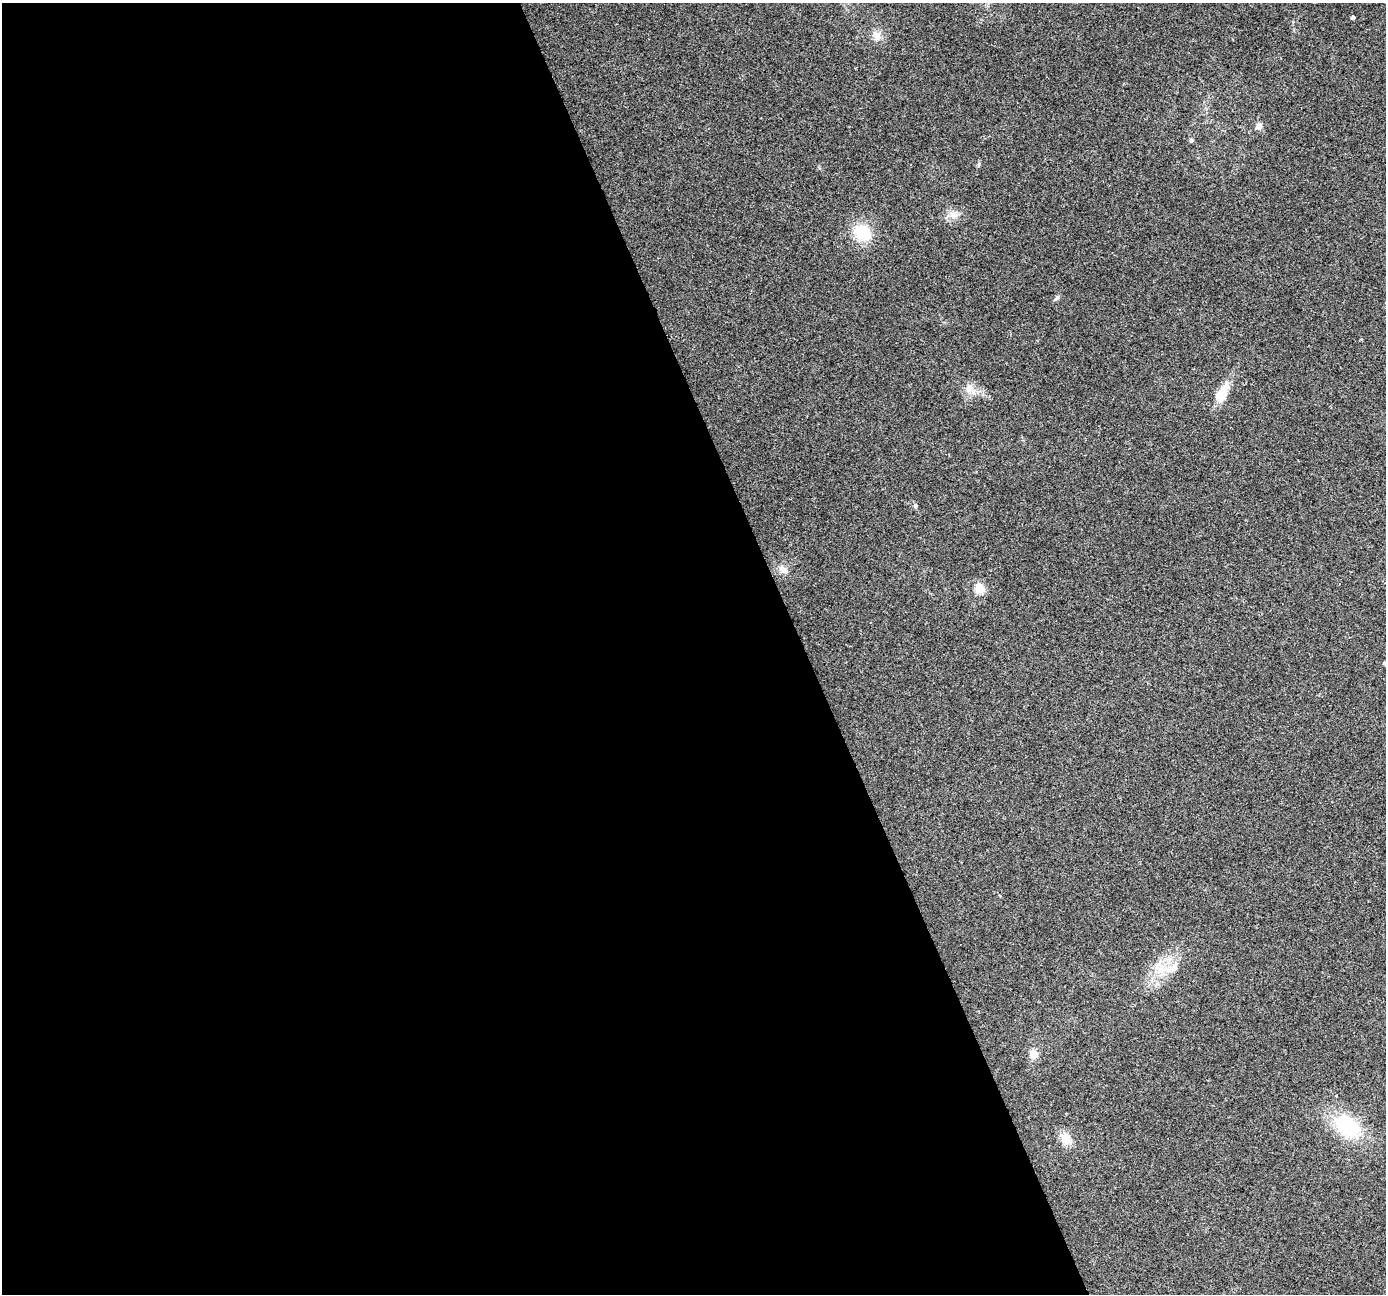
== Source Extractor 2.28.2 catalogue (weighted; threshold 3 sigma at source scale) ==
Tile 9 of 4 x 4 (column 1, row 3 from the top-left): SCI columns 1-1384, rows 1425-2716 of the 5534 x 5378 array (HDU 1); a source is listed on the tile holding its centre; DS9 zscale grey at full resolution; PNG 1388 x 1296 px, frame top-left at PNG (2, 3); no overlay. Shown black and unused: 58% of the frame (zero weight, under 2 of 3 exposures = <1% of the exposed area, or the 3 px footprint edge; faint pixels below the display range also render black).
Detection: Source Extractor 2.28.2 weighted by HDU 2 'WHT'; one run over the whole footprint, this tile lists its part. Background 0.127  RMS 0.0089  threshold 0.0402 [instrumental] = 3 sigma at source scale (4.5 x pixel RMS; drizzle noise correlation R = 1.50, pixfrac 1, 0.0396/0.0396 arcsec/px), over >= 5 px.
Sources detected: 19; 1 inside a brighter listed object's ellipse — not listed separately; the other 18 listed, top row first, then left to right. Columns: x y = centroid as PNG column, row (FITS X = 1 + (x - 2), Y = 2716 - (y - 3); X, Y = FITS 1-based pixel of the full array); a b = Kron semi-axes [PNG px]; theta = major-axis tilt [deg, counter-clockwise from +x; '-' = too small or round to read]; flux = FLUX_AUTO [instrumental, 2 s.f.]
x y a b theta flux
1353 17 4 3 - 9.8
877 35 12 11 - 6.6
1258 126 9 8 - 4.1
1191 140 6 5 - 1.6
953 215 12 10 9 7.1
862 233 19 16 -44 32
1057 298 7 5 42 1.8
969 388 14 11 -78 8.6
1222 393 27 12 62 17
915 506 6 5 - 1.5
783 570 11 9 -27 5.4
980 588 5 5 - 44
1385 664 8 3 -62 1.1
1162 970 22 9 19 14
1033 1054 12 10 -84 6.8
1336 1095 3 3 - 7.5
1347 1126 27 19 -36 64
1066 1139 16 12 -43 12
Isophote crosses this tile's border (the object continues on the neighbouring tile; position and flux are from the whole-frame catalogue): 1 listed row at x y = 1385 664
Unlisted compact peaks at least as high as the median listed source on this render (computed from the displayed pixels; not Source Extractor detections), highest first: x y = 979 164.